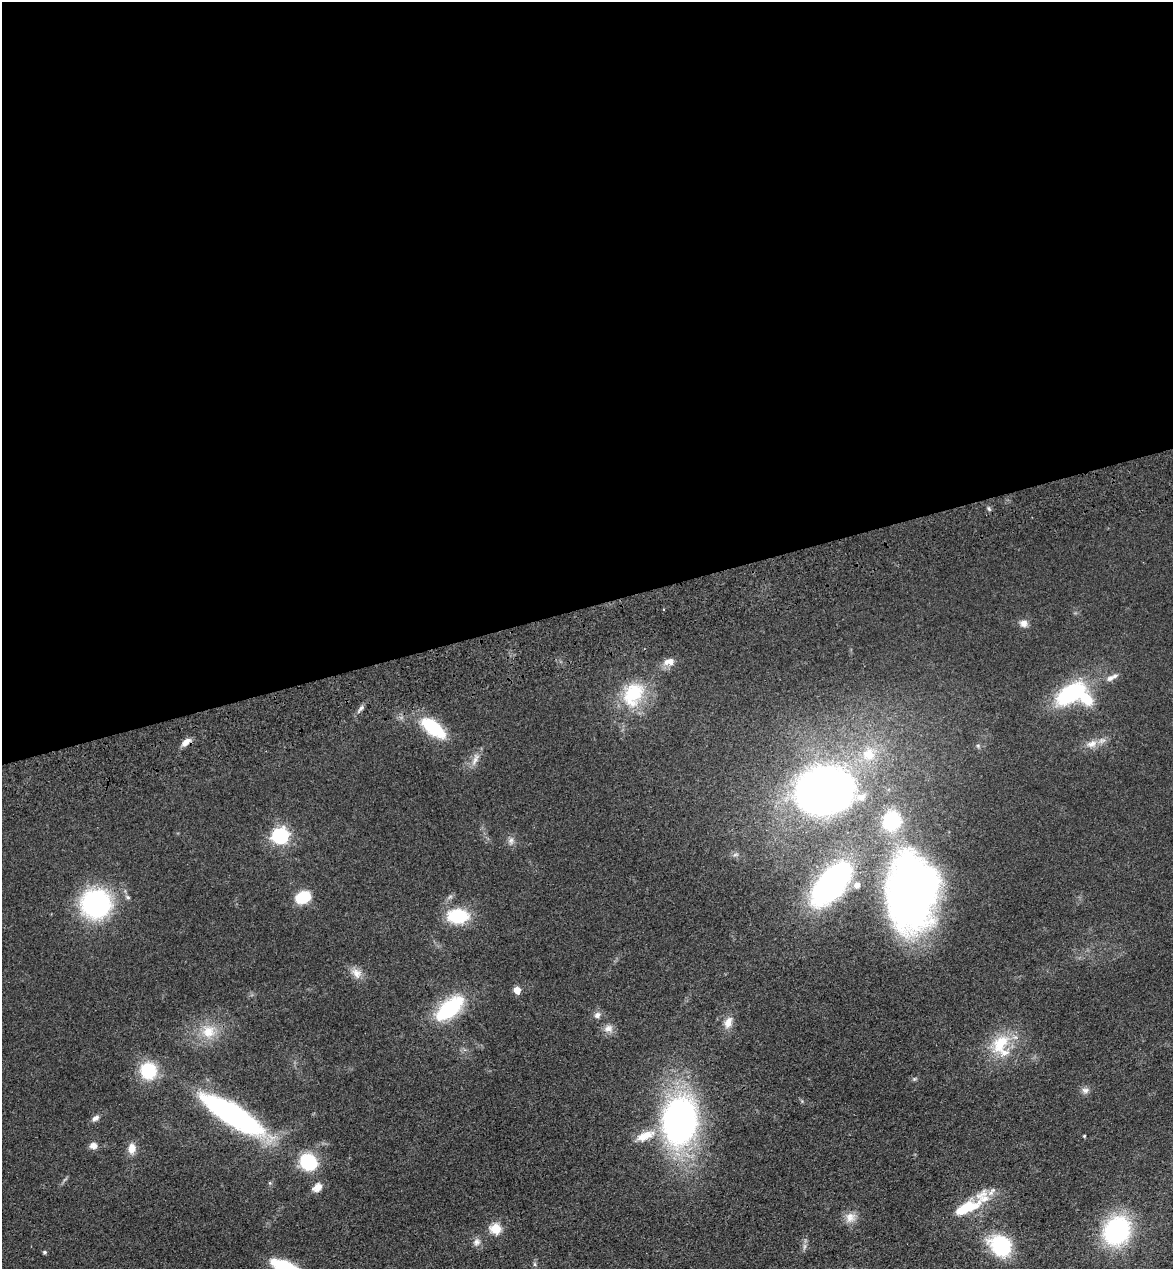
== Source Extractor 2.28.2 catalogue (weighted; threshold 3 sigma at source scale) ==
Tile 2 of 4 x 4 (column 2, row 1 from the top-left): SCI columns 1355-2525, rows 3919-5185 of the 5166 x 5303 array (HDU 1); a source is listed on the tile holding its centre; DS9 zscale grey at full resolution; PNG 1175 x 1271 px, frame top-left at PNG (2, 2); no overlay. Shown black and unused: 48% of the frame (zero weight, under 3 of 4 exposures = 6% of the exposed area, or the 3 px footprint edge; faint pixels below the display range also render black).
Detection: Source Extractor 2.28.2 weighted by HDU 2 'WHT'; one run over the whole footprint, this tile lists its part. Background 0.0693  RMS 0.0071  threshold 0.0318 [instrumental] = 3 sigma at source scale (4.5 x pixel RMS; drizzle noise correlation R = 1.50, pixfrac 1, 0.05/0.05 arcsec/px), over >= 5 px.
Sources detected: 56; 1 too faint to see at this stretch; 1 inside a brighter object's white glare — not listed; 5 inside a brighter listed object's ellipse — not listed separately; the other 49 listed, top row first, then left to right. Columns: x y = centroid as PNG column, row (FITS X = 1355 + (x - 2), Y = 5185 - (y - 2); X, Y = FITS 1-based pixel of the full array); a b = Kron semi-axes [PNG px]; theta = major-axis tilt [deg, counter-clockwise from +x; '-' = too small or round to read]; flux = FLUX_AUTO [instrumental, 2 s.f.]
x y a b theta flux
1024 623 9 9 - 3.9
669 662 13 8 7 6.3
1110 678 10 8 40 3.3
1071 693 33 17 31 67
633 694 35 24 60 39
361 708 10 5 50 2.2
433 728 33 15 -38 34
186 742 13 7 42 4.5
1092 744 13 9 28 6
869 754 19 18 - 18
475 759 19 6 67 4.8
825 790 40 31 3 580
892 821 23 20 77 34
280 836 7 6 - 210
511 841 10 7 76 2.9
832 883 32 16 50 250
857 885 9 9 - 3.9
911 895 74 45 -86 390
303 897 14 10 27 25
96 904 25 24 - 110
458 916 17 11 -1 44
356 973 15 11 -43 6.3
517 990 5 5 - 12
450 1008 37 17 40 51
597 1015 9 8 - 3.1
728 1022 16 9 69 6.4
608 1028 12 10 5 4.8
208 1032 19 19 - 17
1000 1044 34 19 53 26
148 1071 17 16 - 30
1085 1090 10 8 -10 2.9
232 1115 65 18 -33 180
95 1118 9 6 34 3
680 1121 38 27 81 280
645 1136 28 11 22 13
1084 1136 3 3 - 0.65
93 1146 9 8 - 4.2
132 1148 13 9 84 6.4
308 1162 12 11 - 50
317 1187 13 10 45 5.5
992 1192 17 6 50 3.8
965 1208 24 9 29 35
850 1217 15 13 64 7
496 1229 5 5 - 43
1117 1231 23 20 59 110
477 1242 11 8 31 3.3
1001 1246 18 14 -44 64
45 1252 4 4 - 1.2
285 1267 24 9 -21 46
Overlapping masked pixels (flux is a lower limit): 2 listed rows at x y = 186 742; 911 895
Isophote crosses this tile's border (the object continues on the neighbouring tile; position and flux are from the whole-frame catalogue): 1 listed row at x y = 285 1267